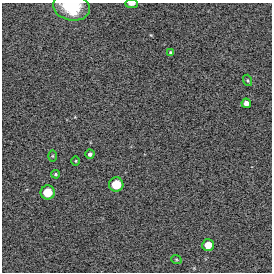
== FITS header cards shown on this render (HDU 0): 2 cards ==
NAXIS1  =                  270 / FITS: X Dimension
NAXIS2  =                  270 / FITS: Y Dimension

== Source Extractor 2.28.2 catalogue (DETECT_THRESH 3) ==
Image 270 x 270 px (HDU 0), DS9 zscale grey, 1 PNG px = 1 image px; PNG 274 x 274 px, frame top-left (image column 1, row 270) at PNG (2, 3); each listed source drawn as its Kron ellipse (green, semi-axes under 4 px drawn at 4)
Background 13800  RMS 400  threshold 1200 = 3 sigma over >= 5 px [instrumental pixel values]
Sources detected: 13; all 13 listed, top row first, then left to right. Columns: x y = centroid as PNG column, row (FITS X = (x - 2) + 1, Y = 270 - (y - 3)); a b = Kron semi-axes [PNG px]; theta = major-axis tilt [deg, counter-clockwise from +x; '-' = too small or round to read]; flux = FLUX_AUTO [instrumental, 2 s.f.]
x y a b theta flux
131 4 6 3 0 120000
71 7 19 13 -12 960000
171 53 4 3 - 48000
248 80 6 3 -71 31000
246 103 5 4 - 120000
90 154 4 4 - 72000
53 156 5 3 - 27000
76 161 5 3 - 23000
56 174 4 3 - 34000
116 185 7 7 - 500000
48 192 7 7 - 470000
208 245 6 6 - 300000
176 259 5 3 - 26000
At the frame edge (FLAGS 8, measured only in part): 2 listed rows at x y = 131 4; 71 7